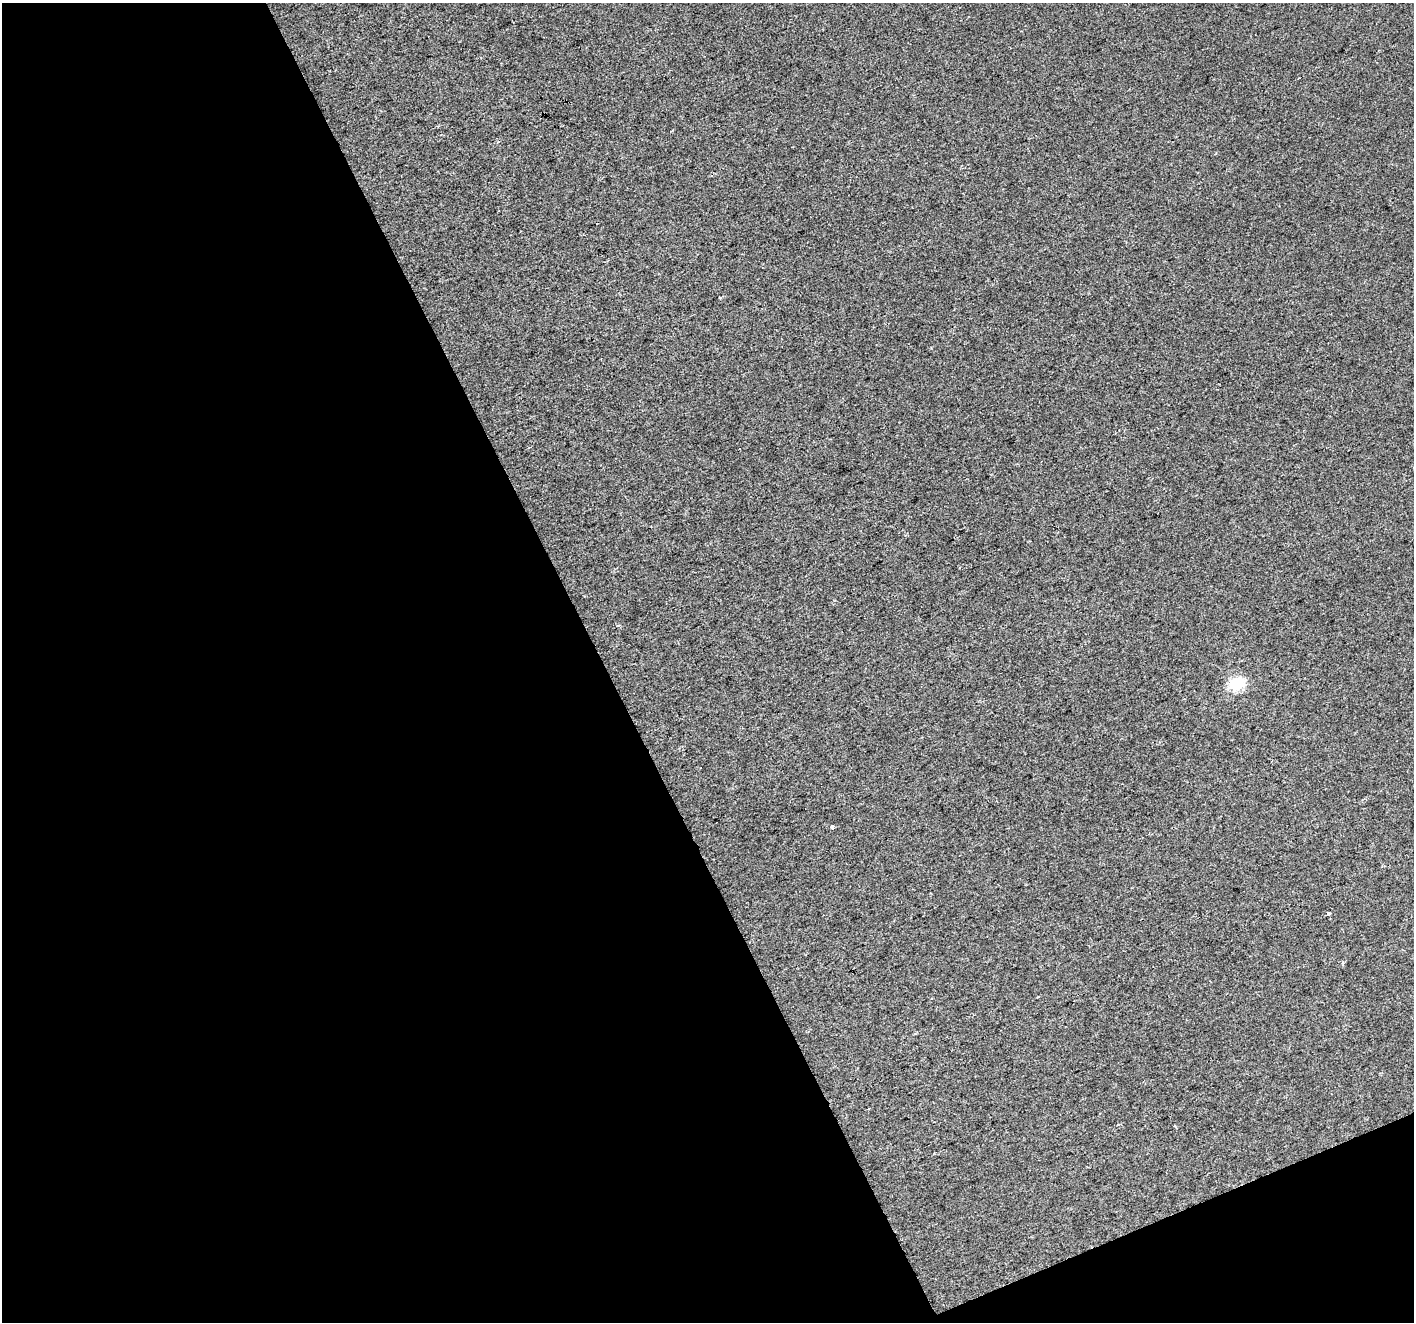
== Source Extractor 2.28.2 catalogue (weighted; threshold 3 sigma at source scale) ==
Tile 3 of 2 x 2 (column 1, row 2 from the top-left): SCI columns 2-1413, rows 70-1389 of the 2824 x 2763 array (HDU 1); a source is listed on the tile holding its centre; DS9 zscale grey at full resolution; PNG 1416 x 1324 px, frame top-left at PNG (2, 3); no overlay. Shown black and unused: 45% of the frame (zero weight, under 2 of 3 exposures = <1% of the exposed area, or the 3 px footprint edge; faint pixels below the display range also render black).
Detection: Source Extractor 2.28.2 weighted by HDU 2 'WHT'; one run over the whole footprint, this tile lists its part. Background 0.011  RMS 0.0079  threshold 0.0356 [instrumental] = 3 sigma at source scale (4.5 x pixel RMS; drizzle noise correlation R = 1.50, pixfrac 1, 0.0396/0.0396 arcsec/px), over >= 5 px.
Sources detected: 7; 1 cosmic-ray / hot-pixel residue — not listed; the other 6 listed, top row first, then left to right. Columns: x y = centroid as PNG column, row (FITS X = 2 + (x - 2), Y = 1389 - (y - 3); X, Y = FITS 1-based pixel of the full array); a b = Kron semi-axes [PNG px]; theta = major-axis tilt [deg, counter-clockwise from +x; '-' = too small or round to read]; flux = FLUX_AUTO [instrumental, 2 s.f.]
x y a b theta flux
720 298 4 3 - 0.71
1237 683 7 6 - 74
832 827 4 3 - 5.2
1329 913 4 4 - 2.1
1038 997 3 2 - 0.66
869 1108 3 3 - 2